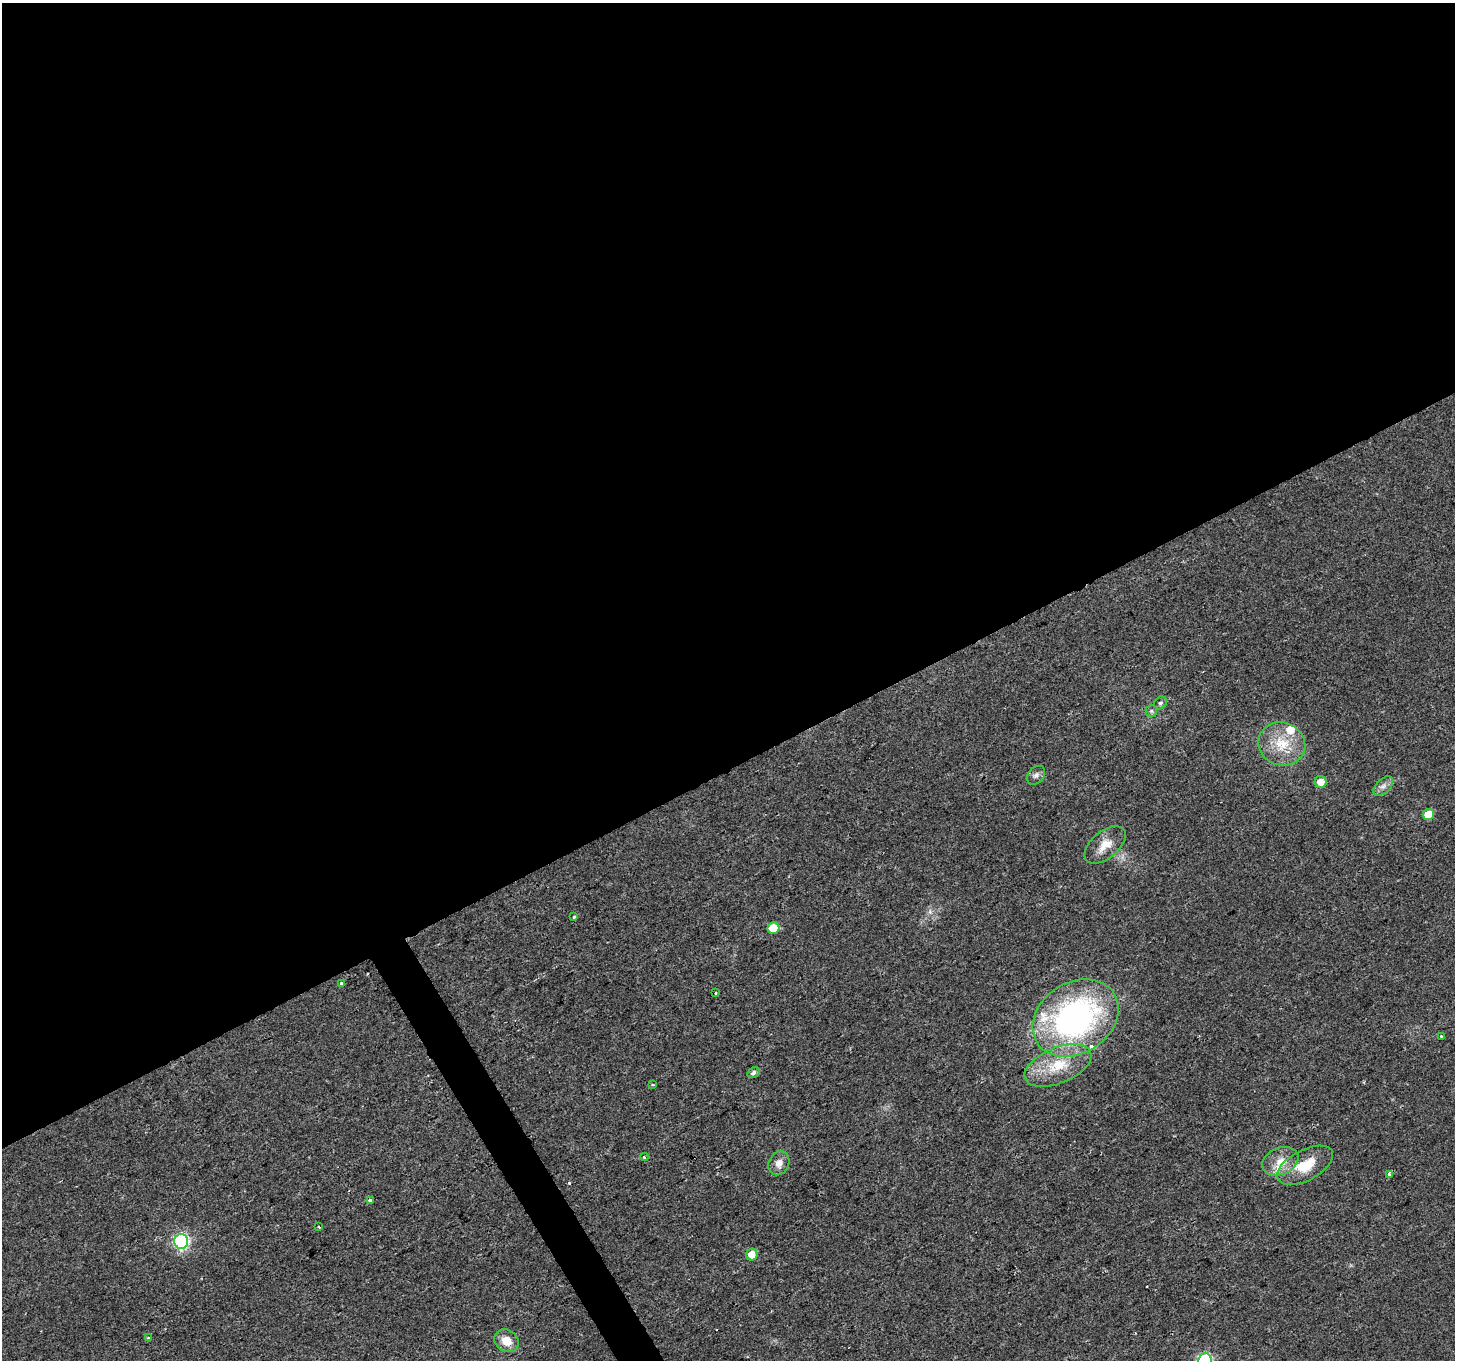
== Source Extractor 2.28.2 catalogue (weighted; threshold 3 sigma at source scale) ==
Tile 2 of 4 x 4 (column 2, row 1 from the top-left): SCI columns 1454-2906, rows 4184-5541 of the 5816 x 5708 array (HDU 1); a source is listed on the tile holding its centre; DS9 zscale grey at full resolution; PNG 1457 x 1362 px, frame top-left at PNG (2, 3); each listed source drawn as its Kron ellipse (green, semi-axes under 4 px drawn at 4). Shown black and unused: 58% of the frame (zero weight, under 2 of 3 exposures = <1% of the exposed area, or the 3 px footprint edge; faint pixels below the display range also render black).
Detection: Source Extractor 2.28.2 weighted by HDU 2 'WHT'; one run over the whole footprint, this tile lists its part. Background 0.0277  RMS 0.0057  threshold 0.0258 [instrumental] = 3 sigma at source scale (4.5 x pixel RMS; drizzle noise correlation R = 1.50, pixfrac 1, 0.0396/0.0396 arcsec/px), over >= 5 px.
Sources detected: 32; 1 cosmic-ray / hot-pixel residue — neither listed nor drawn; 2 inside a brighter listed object's ellipse — not listed separately; the other 29 listed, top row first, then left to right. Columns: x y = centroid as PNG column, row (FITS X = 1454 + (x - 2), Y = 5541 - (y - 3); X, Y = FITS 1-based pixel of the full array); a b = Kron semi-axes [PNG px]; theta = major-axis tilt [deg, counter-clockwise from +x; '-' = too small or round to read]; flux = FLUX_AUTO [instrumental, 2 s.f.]
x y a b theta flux
1160 703 7 5 47 1.3
1151 711 6 6 - 1.1
1282 744 24 21 -22 18
1036 775 10 7 47 2.3
1321 782 6 6 - 6
1383 786 12 7 44 2.8
1428 815 6 5 - 9.9
1105 845 24 13 40 8.8
574 917 4 3 - 0.88
773 928 6 6 - 14
342 984 4 4 - 1.8
716 993 3 3 - 0.96
1075 1018 46 35 33 160
1441 1036 4 3 - 0.56
1058 1065 35 18 22 21
753 1073 6 5 - 1.6
653 1085 4 3 - 0.99
644 1157 4 4 - 0.83
1280 1161 19 13 22 8.8
779 1163 12 10 65 4.5
1305 1165 30 15 28 17
1389 1175 4 3 - 3.9
370 1201 3 3 - 2.3
319 1227 3 3 - 2.9
181 1241 7 7 - 110
752 1255 6 5 - 6.3
148 1338 3 3 - 1.4
506 1341 13 10 -36 7.8
1205 1360 7 6 - 83
Isophote crosses this tile's border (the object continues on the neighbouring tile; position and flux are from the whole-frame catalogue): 1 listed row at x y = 1205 1360